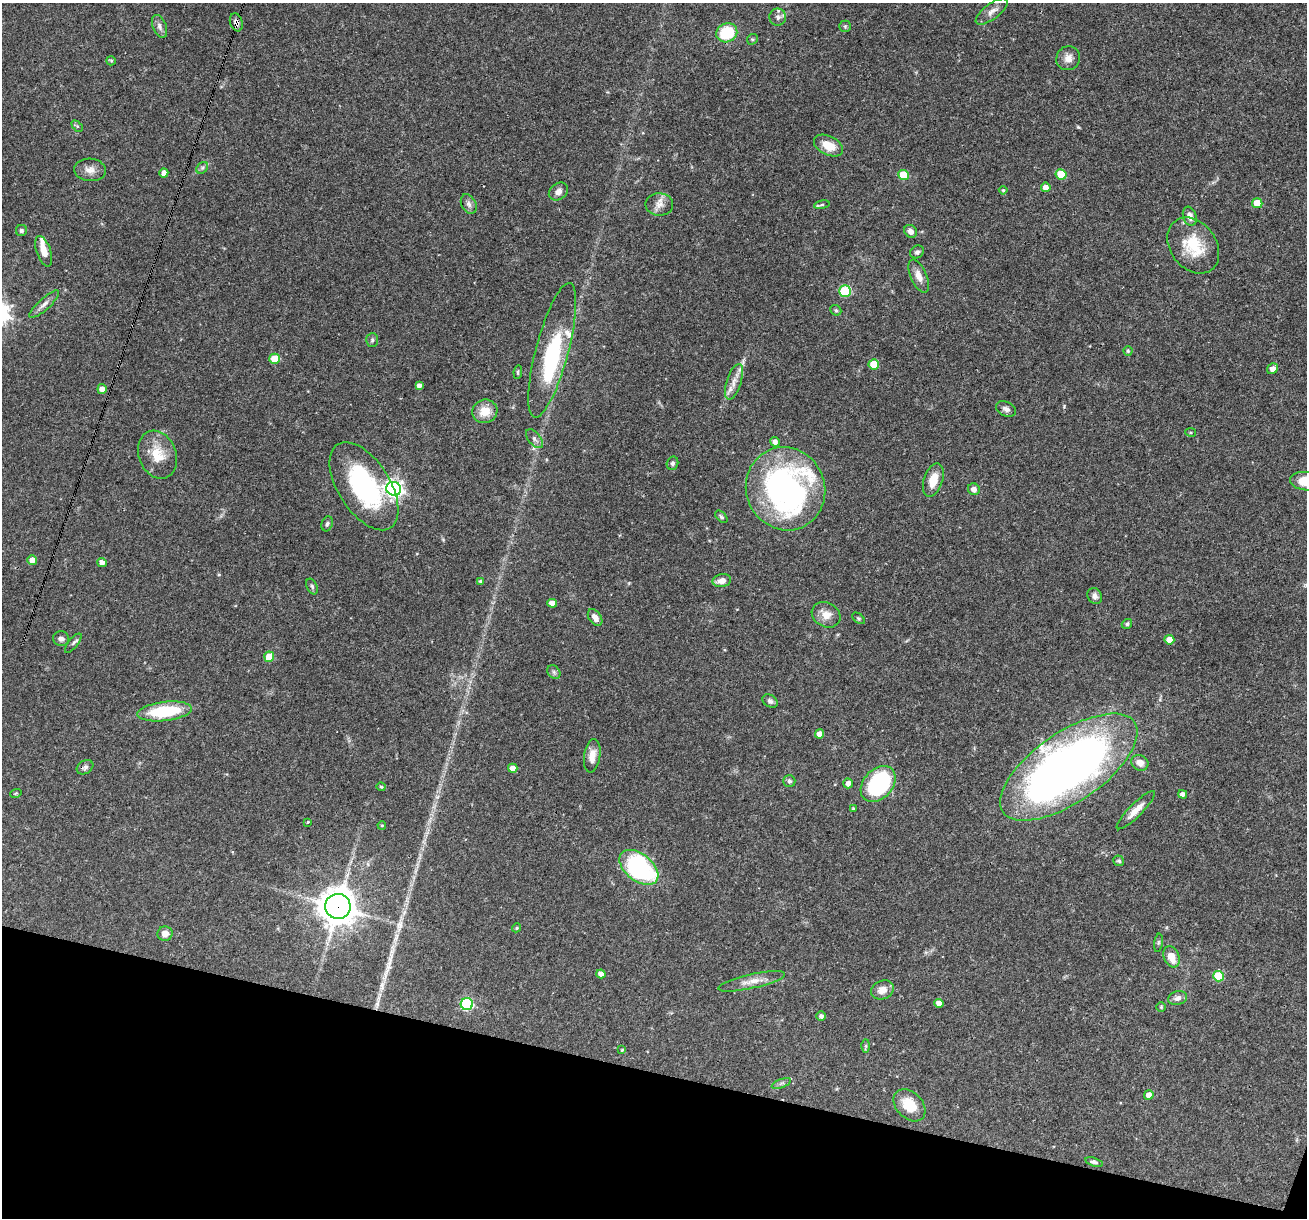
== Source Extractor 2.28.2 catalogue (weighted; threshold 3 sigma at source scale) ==
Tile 15 of 4 x 4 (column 3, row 4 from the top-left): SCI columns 2611-3915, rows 251-1466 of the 5220 x 5237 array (HDU 1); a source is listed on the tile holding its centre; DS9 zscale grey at full resolution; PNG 1309 x 1220 px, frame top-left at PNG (2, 3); each listed source drawn as its Kron ellipse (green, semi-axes under 4 px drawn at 4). Shown black and unused: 12% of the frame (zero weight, under 3 of 4 exposures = <1% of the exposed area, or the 3 px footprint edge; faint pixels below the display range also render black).
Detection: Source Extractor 2.28.2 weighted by HDU 2 'WHT'; one run over the whole footprint, this tile lists its part. Background 0.0569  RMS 0.0032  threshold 0.0144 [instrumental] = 3 sigma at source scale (4.5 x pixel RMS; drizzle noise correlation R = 1.50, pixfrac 1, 0.05/0.05 arcsec/px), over >= 5 px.
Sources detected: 120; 1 inside a brighter object's white glare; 1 long thin detection or spike segment (spike, bleed or trail) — neither listed nor drawn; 4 inside a brighter listed object's ellipse — not listed separately; the other 114 listed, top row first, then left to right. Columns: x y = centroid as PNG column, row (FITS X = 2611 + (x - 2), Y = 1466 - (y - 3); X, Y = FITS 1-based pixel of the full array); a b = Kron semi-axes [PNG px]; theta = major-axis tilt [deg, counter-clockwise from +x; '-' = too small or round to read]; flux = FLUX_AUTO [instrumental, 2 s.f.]
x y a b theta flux
992 11 19 7 37 2.2
778 17 8 8 - 1.4
236 22 9 6 -71 1.3
159 26 12 7 -68 1.3
845 26 6 5 - 0.53
727 33 11 9 27 13
752 39 6 5 - 0.53
1068 58 12 11 - 2.5
111 61 5 4 - 0.36
77 126 6 4 -45 0.46
828 145 15 9 -26 5.3
202 168 6 5 - 0.7
90 170 16 11 -5 2.6
164 173 4 4 - 2.1
1061 174 5 5 - 8.1
903 175 5 5 - 11
1046 187 5 4 - 1.9
1003 190 4 4 - 0.41
558 192 10 8 37 1.8
1257 203 5 5 - 6.3
469 204 10 7 -62 1.2
659 204 14 11 -2 2.5
822 205 8 4 9 0.54
1190 216 10 6 -71 2.1
21 230 5 5 - 0.79
911 231 7 5 -39 1.6
1193 246 30 23 -53 12
44 251 16 7 -70 3.3
917 252 7 6 - 0.82
919 276 17 8 -67 2.6
845 291 6 5 - 25
44 304 19 6 42 1.8
836 310 6 5 - 0.48
372 340 7 6 - 0.69
552 350 69 16 75 27
1128 351 4 4 - 0.39
275 359 5 5 - 7.7
874 364 5 5 - 8.7
1273 369 6 5 - 2.2
518 372 7 4 83 0.42
734 382 19 7 72 2.8
419 386 4 4 - 1.3
102 389 5 4 - 2
1006 409 10 7 -24 1.3
485 411 13 11 17 4.9
1191 432 5 3 - 0.31
534 439 11 6 -50 1.1
775 442 5 4 - 1.4
157 455 25 18 -69 7.4
672 463 7 5 74 0.84
933 480 17 9 73 4.8
1306 481 16 9 -7 7
364 486 49 26 -58 42
394 489 7 7 - 130
785 489 42 39 -67 100
974 489 6 5 - 1.7
721 517 7 4 -45 0.6
327 524 8 5 69 0.74
32 560 5 5 - 2.3
102 563 5 4 - 1.8
480 581 4 4 - 0.47
722 581 9 6 10 2.7
312 586 8 5 -63 0.67
1095 596 8 7 - 1.3
552 603 5 4 - 2.2
826 615 15 12 -29 3.4
595 617 9 6 -56 1.9
858 618 7 4 -37 0.45
1127 624 5 4 - 0.55
61 639 8 7 - 1.2
1169 640 5 4 - 3.2
73 643 12 5 51 0.73
269 657 5 5 - 7.3
554 672 7 6 - 0.75
770 701 8 6 -34 1
165 711 27 9 7 18
819 734 5 4 - 2.4
592 756 17 8 82 3.1
1140 763 9 7 -28 2.5
85 767 9 6 30 0.95
1069 767 80 35 35 250
513 768 5 4 - 3
789 781 6 6 - 0.73
848 783 5 4 - 1.6
878 784 20 14 48 36
381 787 4 4 - 0.51
16 793 6 3 19 0.32
1183 794 4 4 - 1.2
853 809 3 3 - 0.39
1136 810 26 6 45 3.7
307 822 3 3 - 0.68
382 825 4 3 - 0.37
1119 861 6 5 - 0.62
639 867 22 13 -39 50
338 906 13 12 - 620
516 928 5 4 - 0.49
165 934 7 7 - 2.1
1158 943 9 4 82 0.56
1171 957 11 7 -68 4.4
601 974 4 4 - 1.9
1219 976 5 5 - 13
751 981 34 7 13 3.6
882 990 12 9 22 2.9
1178 998 10 6 15 1.7
939 1003 4 4 - 2
467 1004 6 6 - 34
1161 1007 5 5 - 0.38
821 1016 4 4 - 1
866 1046 7 4 89 0.5
622 1050 3 3 - 0.3
781 1083 10 3 21 0.62
1149 1095 5 4 - 2.4
909 1105 18 13 -45 7.9
1094 1162 9 4 -17 0.98
Overlapping masked pixels (flux is a lower limit): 2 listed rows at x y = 236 22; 338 906
Isophote crosses this tile's border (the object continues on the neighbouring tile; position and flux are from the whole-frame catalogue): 1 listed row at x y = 1306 481